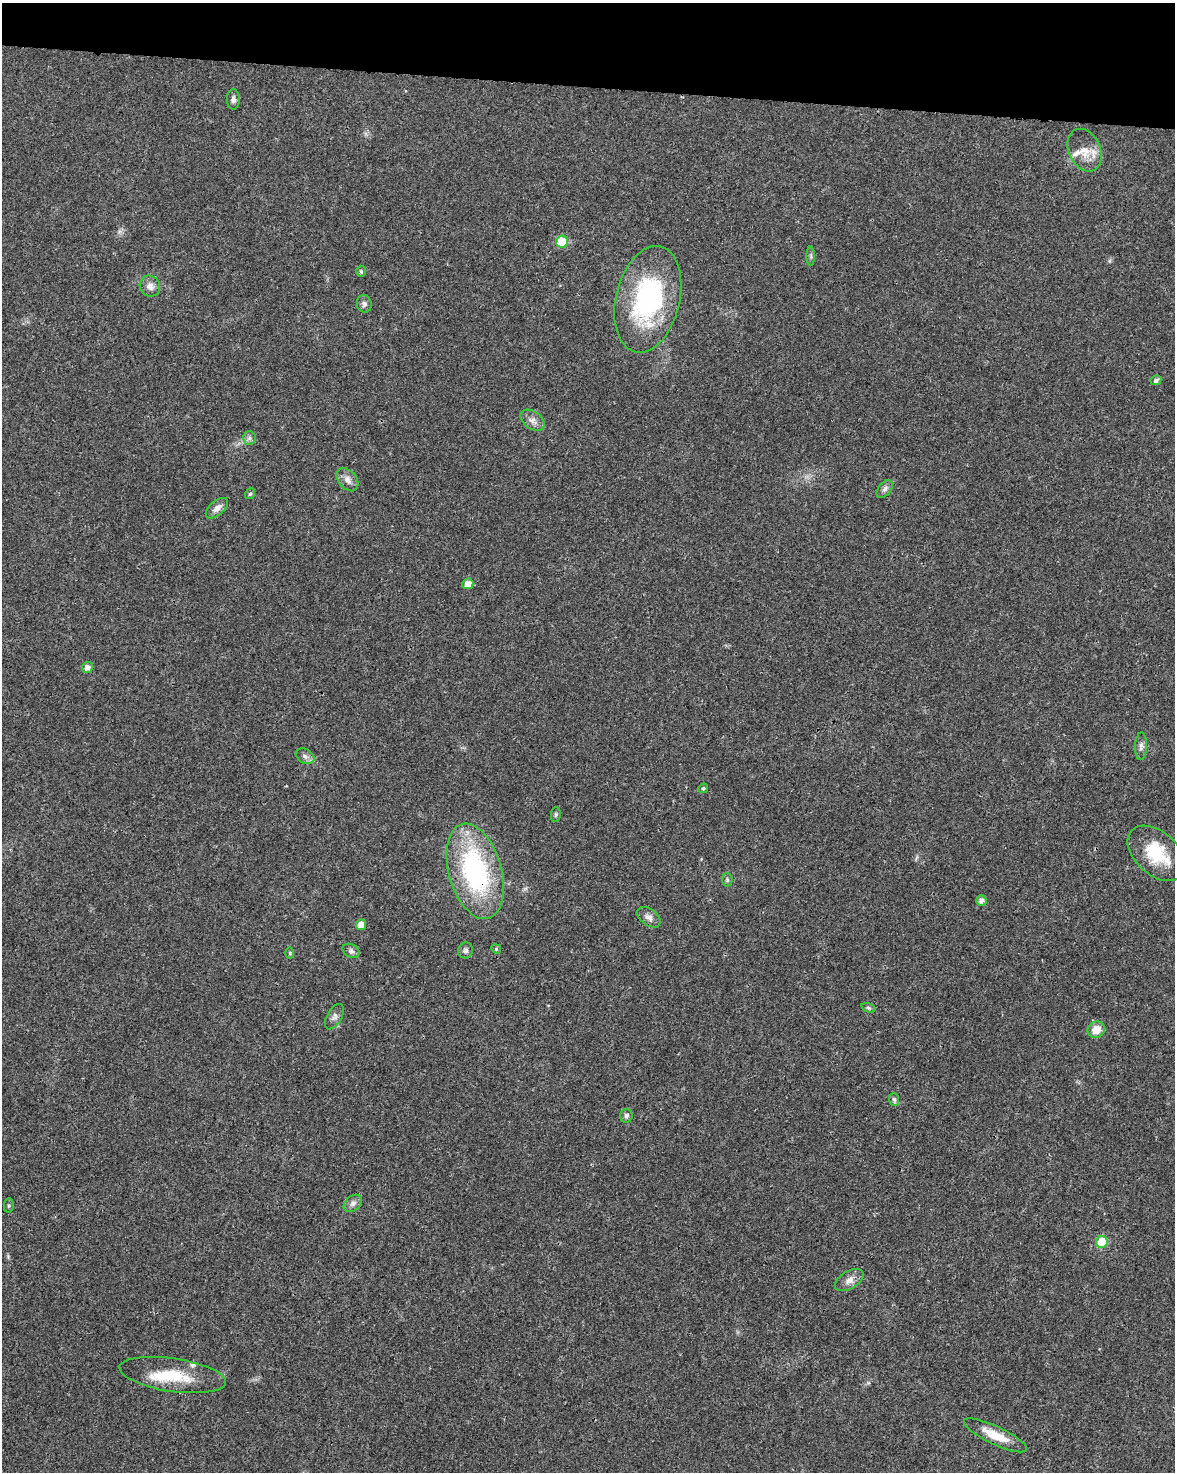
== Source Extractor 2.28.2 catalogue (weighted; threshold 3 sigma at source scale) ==
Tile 2 of 4 x 3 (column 2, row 1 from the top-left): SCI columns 1179-2351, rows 3172-4641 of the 4707 x 4926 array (HDU 1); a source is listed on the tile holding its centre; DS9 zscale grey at full resolution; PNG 1177 x 1474 px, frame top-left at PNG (2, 3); each listed source drawn as its Kron ellipse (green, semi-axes under 4 px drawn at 4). Shown black and unused: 6% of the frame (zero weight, under 3 of 4 exposures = <1% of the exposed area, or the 3 px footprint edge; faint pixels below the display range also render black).
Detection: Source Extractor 2.28.2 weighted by HDU 2 'WHT'; one run over the whole footprint, this tile lists its part. Background 0.0201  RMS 0.0029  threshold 0.0129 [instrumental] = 3 sigma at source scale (4.5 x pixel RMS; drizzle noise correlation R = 1.50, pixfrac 1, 0.0396/0.0396 arcsec/px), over >= 5 px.
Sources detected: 45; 1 inside a brighter object's white glare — neither listed nor drawn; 2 inside a brighter listed object's ellipse — not listed separately; the other 42 listed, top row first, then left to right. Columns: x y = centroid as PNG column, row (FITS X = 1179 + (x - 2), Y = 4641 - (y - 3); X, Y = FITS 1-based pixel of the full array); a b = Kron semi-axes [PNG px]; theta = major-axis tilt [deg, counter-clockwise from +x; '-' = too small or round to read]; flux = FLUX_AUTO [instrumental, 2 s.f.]
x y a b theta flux
233 99 10 6 -90 1
1085 150 22 15 -65 4.8
562 242 6 6 - 13
811 256 10 4 -90 0.64
361 271 5 4 - 0.45
150 286 11 10 - 1.8
648 299 54 32 76 42
364 304 9 7 -81 0.92
1156 380 5 5 - 0.82
533 420 13 8 -36 1.8
249 438 7 6 - 0.76
347 480 13 9 -50 1.8
885 489 10 6 53 1.1
250 494 6 4 54 0.53
217 508 13 7 40 1.8
468 584 5 5 - 2.6
87 667 5 5 - 1.4
1141 746 14 6 87 1.1
305 756 10 7 -31 1.2
703 788 5 4 - 0.44
556 814 7 5 84 0.48
1157 853 34 21 -42 13
475 871 49 26 -74 47
727 880 6 5 - 0.57
981 900 5 5 - 1.3
649 917 13 8 -37 1.6
361 925 5 5 - 3.9
496 949 5 4 - 0.36
465 950 8 7 - 0.86
351 951 9 6 -27 0.89
290 953 6 4 -90 0.33
868 1008 7 4 -19 0.5
334 1017 14 7 60 1.2
1096 1030 9 8 - 3.7
894 1099 6 5 - 0.63
626 1116 7 6 - 0.85
353 1203 10 7 39 1.2
9 1205 7 5 84 0.52
1102 1242 6 5 - 13
849 1280 16 8 31 2.1
173 1375 54 16 -8 12
995 1435 34 9 -25 6.5
Overlapping masked pixels (flux is a lower limit): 1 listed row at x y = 475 871